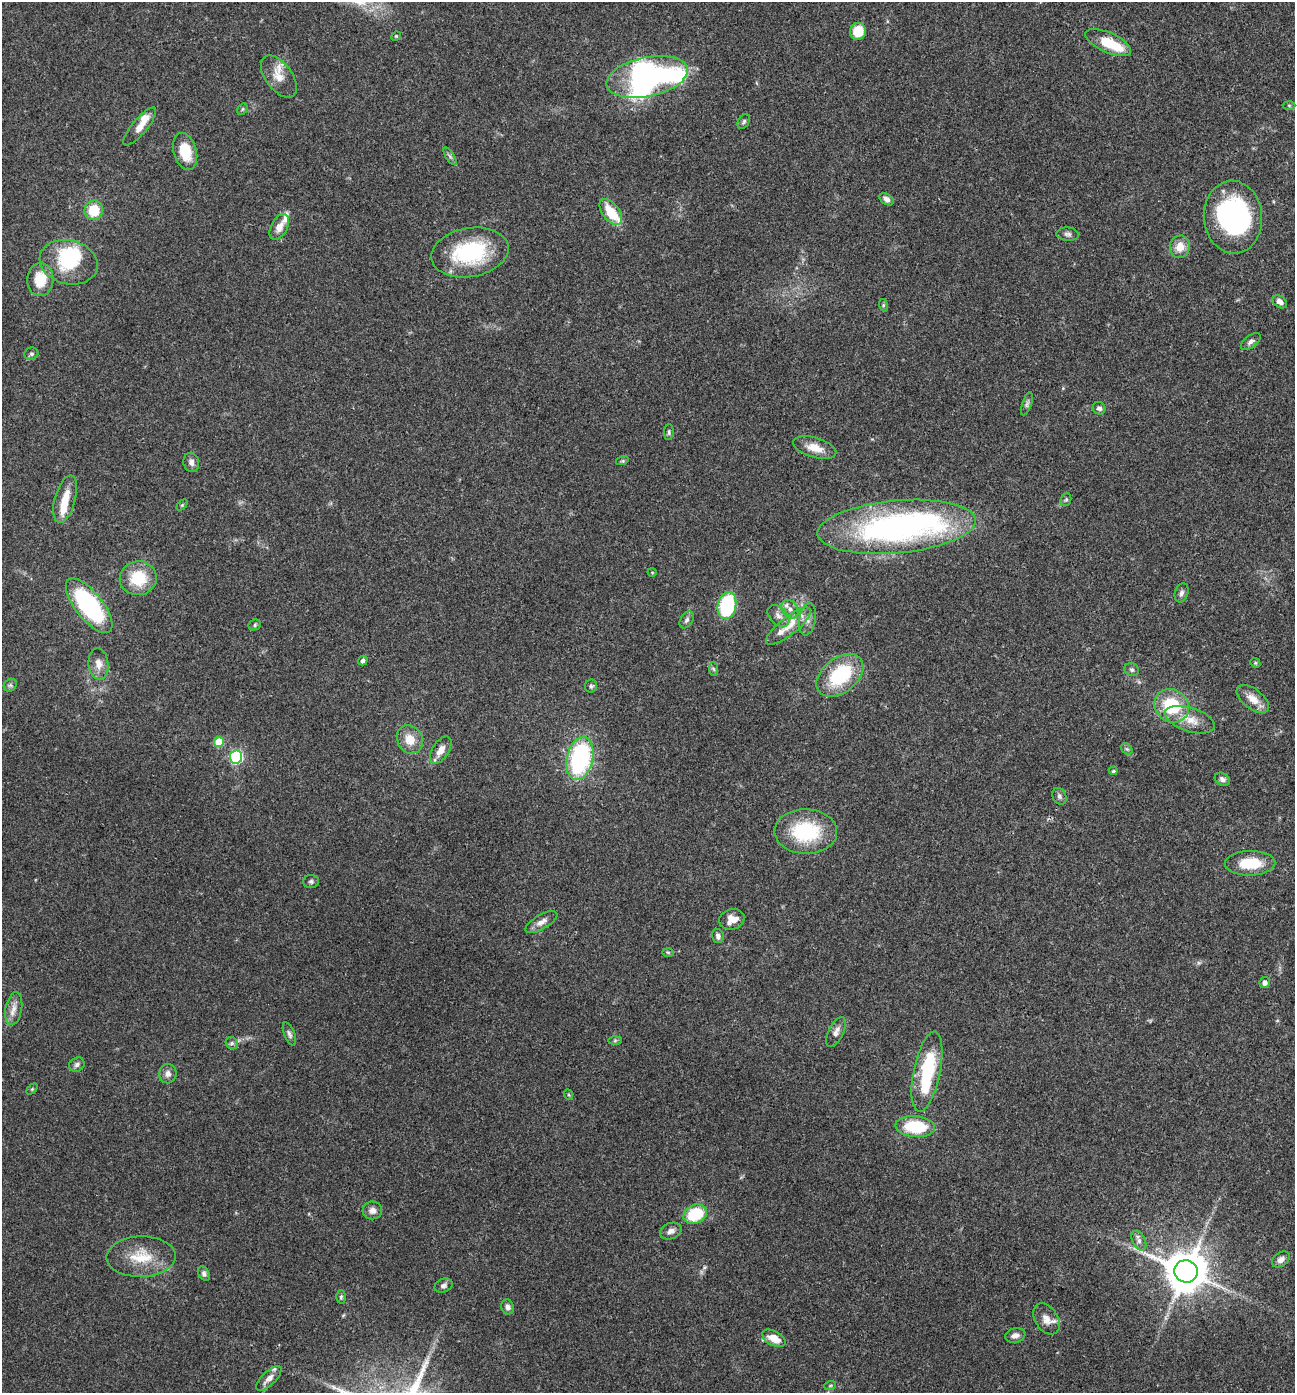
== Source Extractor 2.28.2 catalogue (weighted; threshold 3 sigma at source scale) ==
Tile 6 of 4 x 4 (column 2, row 2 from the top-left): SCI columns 1434-2726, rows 2791-4181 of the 5586 x 5576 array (HDU 1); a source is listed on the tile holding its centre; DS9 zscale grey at full resolution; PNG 1297 x 1395 px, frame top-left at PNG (2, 2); each listed source drawn as its Kron ellipse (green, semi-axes under 4 px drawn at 4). Shown black and unused: <1% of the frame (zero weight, under 3 of 4 exposures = <1% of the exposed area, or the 3 px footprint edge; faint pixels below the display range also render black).
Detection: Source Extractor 2.28.2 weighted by HDU 2 'WHT'; one run over the whole footprint, this tile lists its part. Background 0.0568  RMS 0.0051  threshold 0.0228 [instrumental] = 3 sigma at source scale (4.5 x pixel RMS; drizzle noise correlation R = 1.50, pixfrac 1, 0.05/0.05 arcsec/px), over >= 5 px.
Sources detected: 114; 6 inside a brighter object's white glare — neither listed nor drawn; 7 inside a brighter listed object's ellipse — not listed separately; the other 101 listed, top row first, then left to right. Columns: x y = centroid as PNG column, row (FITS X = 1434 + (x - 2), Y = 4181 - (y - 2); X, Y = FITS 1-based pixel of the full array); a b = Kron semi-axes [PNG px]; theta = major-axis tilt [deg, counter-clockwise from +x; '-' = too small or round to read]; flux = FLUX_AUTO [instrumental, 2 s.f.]
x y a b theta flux
858 31 8 8 - 12
396 36 5 4 - 0.56
1108 43 24 10 -24 16
279 77 24 13 -54 7.9
647 77 41 19 12 160
1289 105 6 4 -2 0.72
242 109 6 4 60 0.78
744 121 8 5 59 1.1
140 127 24 7 50 6.1
185 151 19 11 -74 14
450 156 10 4 -56 1.2
887 199 8 5 -35 2.4
94 210 10 9 - 13
611 212 15 8 -53 14
1233 217 36 29 -85 88
279 227 14 8 62 4.7
1068 234 11 6 -5 1.7
1180 247 11 10 - 6.3
470 252 39 24 10 46
69 262 29 22 -13 28
40 279 16 13 86 12
1280 302 8 5 -38 2.7
883 305 6 4 -73 0.69
1251 342 11 6 37 1.9
31 354 7 6 - 1.1
1027 404 12 4 71 1.4
1099 408 6 6 - 1.4
669 432 8 5 89 1
815 448 22 10 -16 7.7
622 461 6 4 17 0.69
191 462 10 8 -76 2
65 499 24 10 74 9.7
1066 500 6 5 - 0.88
182 505 6 4 45 0.67
896 527 79 26 5 160
652 572 4 3 - 0.38
138 578 18 17 - 18
1181 593 10 6 71 1.7
727 605 14 9 78 42
89 606 33 13 -51 68
790 609 10 7 -50 3
778 616 13 8 -44 3.1
807 619 16 8 81 3.5
687 620 9 6 58 1.6
255 625 6 5 - 0.89
788 626 27 9 38 7.9
363 660 5 4 - 1.5
1255 663 5 4 - 0.69
98 664 16 10 -83 4.9
714 669 7 4 -87 0.89
1132 670 7 6 - 1.3
840 675 26 17 39 35
10 685 7 6 - 1.2
591 686 6 6 - 1.2
1253 699 19 10 -37 6.6
1172 706 18 16 -37 27
1190 720 26 12 -18 8.6
410 739 14 12 -62 7.4
219 742 5 5 - 14
1127 749 6 5 - 0.89
441 750 15 8 57 5
236 757 6 6 - 64
580 758 22 13 77 71
1113 771 4 4 - 1.1
1222 779 8 6 -28 1.9
1059 796 9 6 -60 1.6
806 831 31 22 -1 36
1250 863 25 12 1 16
311 881 7 6 - 1.2
732 919 13 10 14 5.6
541 922 18 7 30 3.4
718 936 7 5 -73 1.6
668 952 6 4 -2 0.63
1265 983 5 5 - 1.9
14 1009 16 8 80 4.1
836 1032 16 7 64 2.9
289 1034 12 5 -68 1.5
615 1041 6 4 1 0.85
232 1043 6 5 - 1.2
77 1065 8 6 33 1.6
927 1072 41 13 78 36
168 1074 9 8 - 2.5
32 1089 6 4 45 0.64
569 1095 5 3 - 0.51
915 1127 20 10 -4 26
372 1210 10 9 - 2.9
695 1214 12 9 26 23
671 1231 11 8 22 2.6
1139 1241 10 6 -63 2.1
141 1257 34 20 1 17
1281 1259 10 6 38 2.2
1186 1271 12 11 - 1900
204 1274 8 5 -62 1.4
443 1286 9 6 24 1.7
341 1297 6 4 89 0.89
508 1307 7 6 - 2.2
1047 1319 17 11 -58 4.8
1015 1335 10 7 11 2.5
774 1338 12 7 -28 7.7
269 1378 16 6 45 4.1
830 1386 6 3 19 0.68